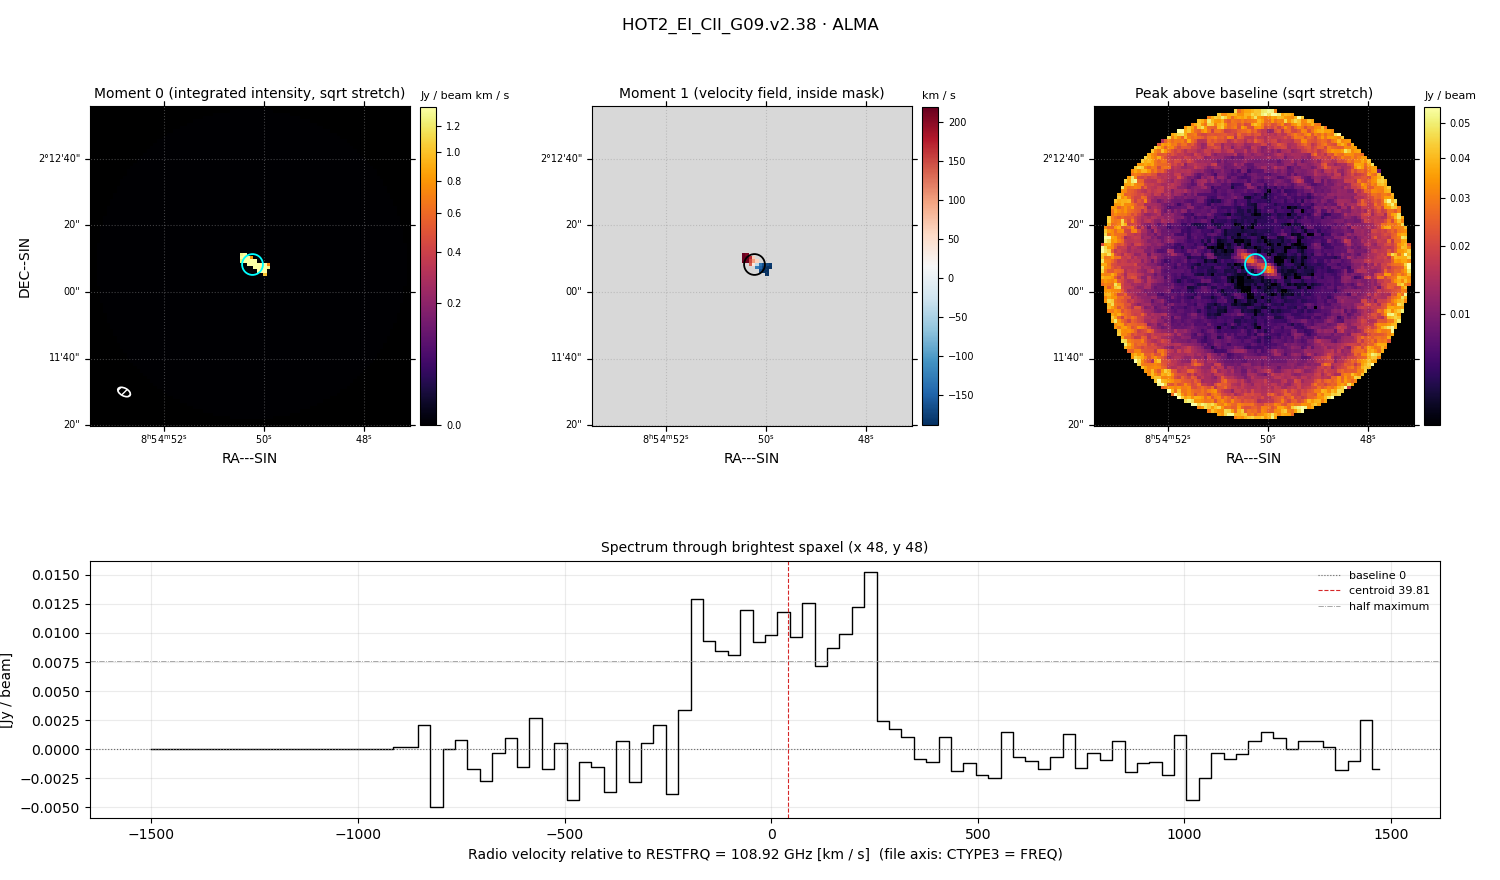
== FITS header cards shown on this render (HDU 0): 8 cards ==
OBJECT  = 'HOT2_EI_CII_G09.v2.38'
TELESCOP= 'ALMA    '
BUNIT   = 'JY/BEAM '           /Brightness (pixel) unit
CTYPE1  = 'RA---SIN'
CTYPE2  = 'DEC--SIN'
CTYPE3  = 'FREQ    '
NAXIS3  =                  100
RESTFRQ =   1.089200725850E+11 /Rest Frequency (Hz)

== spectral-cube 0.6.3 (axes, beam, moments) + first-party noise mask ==
SpectralCube HDU 0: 100 channels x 96 x 96 spaxels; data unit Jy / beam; figure title: HOT2_EI_CII_G09.v2.38 · ALMA
Units: BUNIT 'JY/BEAM' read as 'Jy/beam' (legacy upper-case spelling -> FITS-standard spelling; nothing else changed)
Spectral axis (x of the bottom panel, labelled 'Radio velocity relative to RESTFRQ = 108.92 GHz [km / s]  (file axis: CTYPE3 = FREQ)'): -1500 .. 1470 km / s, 100 channels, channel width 30 km / s
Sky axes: RA---SIN/DEC--SIN; field 1.6' x 1.6' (1 arcsec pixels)
Beam (drawn as the hatched ellipse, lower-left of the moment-0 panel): BMAJ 4.1 arcsec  BMIN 2.33 arcsec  BPA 62.1 deg
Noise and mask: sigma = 3.5e-03 Jy / beam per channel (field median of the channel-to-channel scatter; agrees with the line-free scatter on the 6636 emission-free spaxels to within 1%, no correlation factor applied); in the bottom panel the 100 channels outside the line scatter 1.6e-03 Jy / beam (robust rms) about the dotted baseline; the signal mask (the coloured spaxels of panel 2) covers <1% of the field
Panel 1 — Moment 0 (line voxels x channel width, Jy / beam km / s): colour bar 0 .. 1.35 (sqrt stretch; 0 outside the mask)
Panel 2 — Moment 1 (intensity-weighted velocity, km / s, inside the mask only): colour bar -189 .. 219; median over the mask -38
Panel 3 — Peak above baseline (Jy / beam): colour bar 0.00367 .. 0.0551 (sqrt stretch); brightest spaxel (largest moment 0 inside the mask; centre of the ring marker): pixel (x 48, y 48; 0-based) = FK5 08h54m50.0s +02d12m08s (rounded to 0.5 s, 1 arcsec steps: no finer than the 1 arcsec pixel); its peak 0.0152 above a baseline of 0
Panel 4 — spectrum at that spaxel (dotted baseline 0 Jy / beam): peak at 240 km / s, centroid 39.81 km / s (red dashed line; intensity-weighted over the run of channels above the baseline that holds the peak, -225 .. 345 km / s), W50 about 450 km / s across both peaks of a double-peaked profile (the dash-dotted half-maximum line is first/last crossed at -195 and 255 km / s, edge to edge); no channel run reaches the detection threshold at this spaxel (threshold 4 sigma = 0.014 Jy / beam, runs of >= 3 channels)